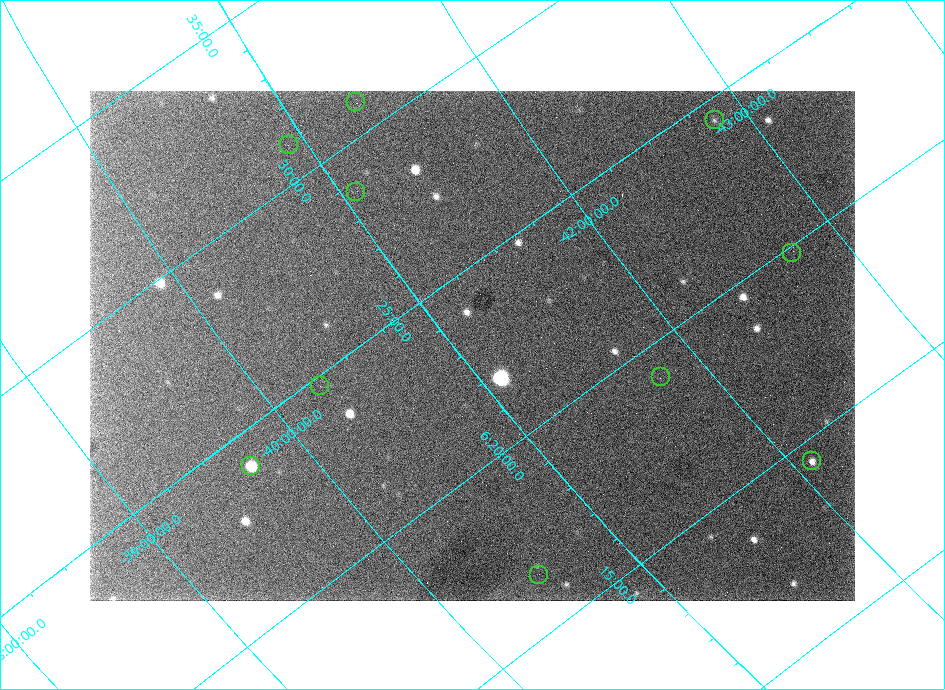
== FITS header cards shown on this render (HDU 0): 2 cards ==
NAXIS1  =                  765 /
NAXIS2  =                  510 /

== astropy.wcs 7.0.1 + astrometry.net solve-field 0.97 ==
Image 765 x 510 px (HDU 0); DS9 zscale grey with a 90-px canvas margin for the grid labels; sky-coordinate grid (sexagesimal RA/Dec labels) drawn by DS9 from the SOLVED WCS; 10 Tycho-2 reference stars matched to detected sources circled (green)
Header WCS: none
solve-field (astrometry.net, Tycho-2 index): SOLVED blind (the file carries no WCS)
Solved WCS: RA---TAN-SIP/DEC--TAN-SIP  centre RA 06:23:04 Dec -41:05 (95.77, -41.09 deg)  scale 19.4 x 20.3 arcsec/px (non-square pixels)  FOV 247.8' x 172.3'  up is +127 deg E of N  parity flipped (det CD > 0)
(file carries no celestial WCS; the grid is the blind solution)
Tycho-2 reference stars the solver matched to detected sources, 10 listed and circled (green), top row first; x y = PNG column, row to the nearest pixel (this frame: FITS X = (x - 90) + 1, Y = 510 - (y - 91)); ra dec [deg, ICRS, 3 dp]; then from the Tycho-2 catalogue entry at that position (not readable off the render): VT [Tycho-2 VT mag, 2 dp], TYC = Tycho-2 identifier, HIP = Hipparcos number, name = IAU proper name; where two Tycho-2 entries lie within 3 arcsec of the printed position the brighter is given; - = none
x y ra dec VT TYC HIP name
356 102 97.724 -41.340 7.86 7622-2084-1 - -
715 120 96.101 -42.848 6.74 7621-1364-1 30476 -
289 145 97.750 -40.916 6.34 7618-1342-1 31056 -
356 192 97.177 -41.075 6.36 7617-1834-1 30849 -
792 253 94.949 -42.753 7.95 7620-47-1 30077 -
661 377 94.765 -41.780 8.65 7620-958-1 - -
320 386 96.185 -40.284 6.28 7617-1833-1 30505 -
812 461 93.605 -42.097 8.66 7620-1088-1 29612 -
251 466 96.015 -39.703 8.14 7617-1284-1 30451 -
539 575 94.131 -40.532 8.70 7616-321-1 29804 -